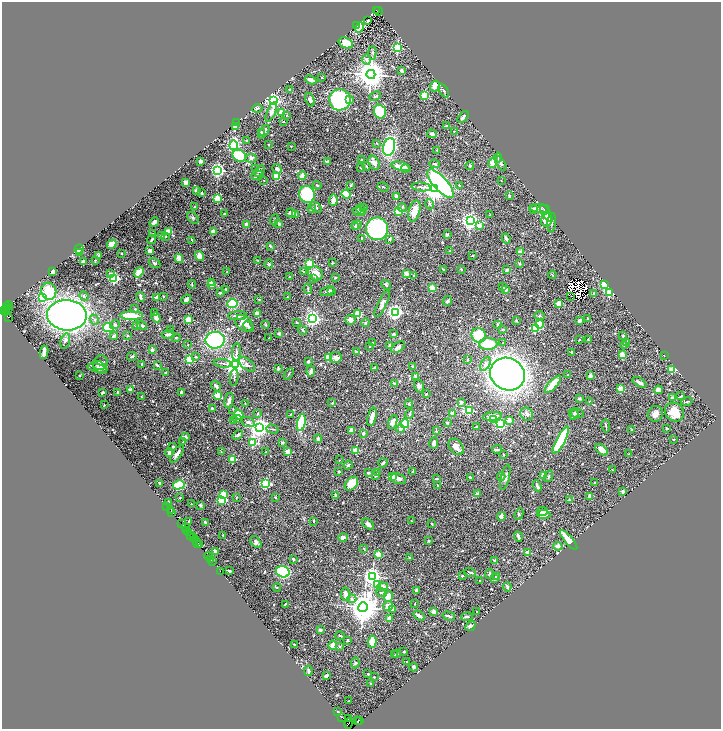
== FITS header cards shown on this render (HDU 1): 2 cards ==
NAXIS1  =                 1438
NAXIS2  =                 1454

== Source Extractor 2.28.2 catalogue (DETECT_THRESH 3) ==
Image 1438 x 1454 px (HDU 1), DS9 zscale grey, zoomed out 1/2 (1 PNG px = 2 x 2 image px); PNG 723 x 731 px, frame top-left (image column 2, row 1454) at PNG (2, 2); each listed source drawn as its Kron ellipse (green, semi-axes under 4 px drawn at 4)
Background 1.43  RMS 0.02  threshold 0.061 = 3 sigma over >= 5 px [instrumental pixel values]
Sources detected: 758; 57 cannot appear on this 1/2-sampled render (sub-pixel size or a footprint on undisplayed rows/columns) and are neither listed nor drawn; of the other 701, the 500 brightest by FLUX_AUTO listed and drawn (201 fainter detections omitted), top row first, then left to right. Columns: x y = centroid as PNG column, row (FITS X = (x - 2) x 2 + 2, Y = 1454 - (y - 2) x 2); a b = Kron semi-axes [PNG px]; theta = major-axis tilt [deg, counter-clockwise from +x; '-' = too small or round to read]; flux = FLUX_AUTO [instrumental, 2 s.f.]
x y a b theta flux
376 10 2 2 - 1500
378 11 4 2 - 1100
368 21 2 2 - 20
357 26 3 2 - 810
360 28 5 3 - 98
346 43 7 5 -24 37
397 48 3 3 - 450
372 53 6 3 89 5.8
367 59 5 4 - 9.6
402 71 3 3 - 9
371 74 4 4 - 8300
322 78 2 2 - 6.1
311 80 6 3 -26 13
435 86 5 5 - 28
289 89 2 2 - 7.8
444 90 7 3 -61 6.2
425 95 3 3 - 220
375 96 6 3 27 5.6
310 100 7 4 -69 14
340 100 10 10 - 630
350 100 2 2 - 22
274 101 4 3 - 860
257 108 5 3 - 8.3
380 111 7 6 - 170
271 112 11 3 66 17
281 113 2 2 - 66
286 115 3 3 - 4.3
463 117 7 3 47 11
237 122 3 3 - 2.9
283 122 2 2 - 3.3
446 126 4 3 - 6
236 127 3 2 - 69
454 131 2 2 - 3.6
261 132 2 2 - 7.1
264 132 7 2 53 17
432 134 5 3 - 6.9
247 140 2 2 - 4.6
377 143 3 2 - 3.1
234 145 4 3 - 890
269 145 2 2 - 3.4
291 146 2 2 - 2.8
389 147 9 5 76 470
437 150 2 2 - 5.2
239 156 7 5 -35 210
251 158 5 4 - 8.9
498 158 5 3 - 4.3
362 159 2 2 - 7.6
201 161 3 2 - 21
328 161 3 2 - 9.1
374 163 7 5 -61 17
493 163 5 4 - 37
501 163 8 4 -59 9.3
435 164 5 3 - 5.5
366 166 4 2 - 3.3
401 166 10 3 -13 61
470 166 4 3 - 5.1
256 168 2 2 - 5.5
361 168 3 2 - 3.8
277 169 5 4 - 14
405 169 4 2 - 14
218 170 3 3 - 1200
259 171 6 4 49 5.9
257 175 6 3 19 12
302 175 4 3 - 22
277 176 4 3 - 93
264 180 2 2 - 4.1
501 181 2 2 - 2.9
185 183 3 3 - 16
440 184 18 7 -48 700
317 185 4 3 - 3.6
351 185 3 2 - 3.9
459 185 4 3 - 3.3
383 187 6 2 -19 4
421 187 10 2 -6 8.4
434 188 4 4 - 5200
196 191 3 2 - 12
202 193 3 2 - 4.5
307 194 8 8 - 240
346 194 5 3 - 150
509 196 4 3 - 5.5
396 197 2 2 - 32
217 198 2 2 - 160
333 200 6 3 85 25
430 204 5 3 - 6
195 207 3 2 - 4.2
316 207 7 3 -36 6.7
402 207 4 3 - 4.3
364 208 3 3 - 2.7
540 208 10 3 -4 8.7
312 209 2 2 - 16
361 209 6 4 -48 5.8
534 210 2 2 - 55
398 211 2 2 - 140
414 211 11 5 74 41
359 212 6 4 -11 11
291 213 5 4 - 11
546 213 9 4 -58 9.8
224 214 2 2 - 6
296 215 2 2 - 7.7
490 215 3 2 - 3.4
193 218 7 4 -43 6.9
274 220 5 3 - 4.6
547 220 6 5 - 63
470 221 4 3 - 1900
154 222 5 2 - 17
552 223 10 2 83 6.4
279 224 3 3 - 7.9
246 225 3 3 - 18
357 225 5 4 - 8.8
479 226 2 2 - 44
356 227 4 3 - 3.8
377 229 11 11 - 610
169 231 3 2 - 68
213 231 2 2 - 52
153 234 2 2 - 6.2
447 235 3 2 - 11
162 236 4 3 - 12
166 237 3 3 - 5.4
362 238 4 2 - 6.6
390 239 3 3 - 5.6
506 239 5 2 - 7.2
152 240 4 2 - 8.8
192 240 3 2 - 4.6
112 244 5 3 - 51
270 246 3 2 - 4.8
79 249 5 3 - 20
150 251 4 3 - 23
450 251 4 2 - 4.4
521 252 3 2 - 38
79 253 2 2 - 37
122 254 2 2 - 5.6
98 255 3 2 - 6.1
473 255 4 2 - 3.1
199 256 5 4 - 41
179 258 4 3 - 43
95 260 2 2 - 3.9
258 260 2 2 - 3
84 261 2 2 - 36
155 263 6 4 -33 6.6
332 263 2 2 - 6
269 264 5 4 - 5.7
309 264 3 3 - 210
519 264 4 3 - 3.2
443 269 3 2 - 5.5
461 269 3 2 - 3.6
507 270 4 2 - 10
53 271 3 3 - 29
139 272 6 4 49 42
227 272 2 2 - 7.2
303 272 2 2 - 7
315 273 8 6 -42 38
407 273 4 3 - 18
111 274 2 2 - 19
552 275 4 2 - 3.1
289 276 2 2 - 5.7
414 276 2 2 - 8.3
114 278 3 3 - 580
313 278 4 3 - 3.7
335 278 3 2 - 3.7
212 282 2 2 - 27
192 284 4 2 - 3.3
212 284 2 2 - 96
386 285 5 3 - 6.3
605 285 3 3 - 410
502 287 4 3 - 7.2
432 288 2 2 - 120
226 289 4 3 - 3.8
308 289 5 3 - 4.4
506 290 2 2 - 22
49 291 8 7 - 110
327 291 7 3 23 7
331 291 4 3 - 3.4
220 293 3 2 - 3.8
594 293 4 3 - 7.5
609 293 3 3 - 160
84 296 5 3 - 5.5
163 296 3 2 - 2.8
571 296 2 1 - 3.4
42 297 3 3 - 280
140 297 5 3 - 6.9
287 297 2 2 - 4.7
157 298 2 2 - 51
186 299 5 3 - 17
259 299 2 2 - 7.9
447 301 5 3 - 6.7
232 303 5 4 - 130
559 303 3 2 - 76
382 304 14 4 63 20
8 305 4 2 - 220
6 307 2 1 - 140
8 308 2 1 - 130
6 309 3 2 - 290
135 309 2 2 - 11
4 310 3 1 - 130
155 312 3 3 - 2.9
395 312 4 3 - 1300
5 313 3 1 - 84
257 314 4 3 - 21
358 314 3 2 - 160
67 315 20 15 -3 1600
131 316 11 4 0 120
237 316 9 4 3 12
539 316 5 3 - 3.5
8 317 3 1 - 240
156 318 6 3 -69 22
313 318 3 3 - 1400
588 319 3 2 - 6.3
95 320 5 3 - 7.1
188 320 3 2 - 160
350 320 5 4 - 19
516 321 3 2 - 3.2
579 321 3 3 - 16
297 322 2 2 - 7.1
244 323 10 7 -38 32
366 323 4 3 - 4.7
540 324 4 3 - 53
115 325 5 4 - 8.4
265 325 4 3 - 3
498 325 3 3 - 4.7
137 326 4 4 - 5.9
142 326 5 3 - 9.7
248 327 6 3 -50 11
108 328 5 4 - 93
535 328 3 3 - 300
503 329 4 3 - 3
171 330 3 2 - 3.5
303 330 4 3 - 5
168 334 6 3 7 12
279 334 4 3 - 5.1
394 334 3 2 - 7.4
479 335 7 7 - 110
114 336 4 3 - 7.7
127 336 3 2 - 5.5
623 336 2 2 - 16
176 338 4 3 - 3.4
269 338 2 2 - 3.7
588 339 3 2 - 3.2
215 340 9 8 - 440
580 340 2 2 - 5.6
65 341 8 4 75 8.2
373 343 4 3 - 5.8
503 343 2 2 - 3.5
627 343 4 3 - 2.8
488 344 9 6 3 130
188 345 2 2 - 5.2
389 345 3 2 - 5.6
624 345 4 3 - 5.7
369 346 2 2 - 3.6
398 347 8 4 33 14
152 350 3 3 - 10
44 352 7 3 81 26
236 352 9 3 87 7.3
356 352 2 2 - 15
571 352 2 2 - 16
622 355 2 2 - 110
664 355 2 2 - 7.6
132 356 5 2 - 4.1
196 357 3 3 - 4.1
328 357 3 3 - 160
336 357 6 5 - 25
189 360 3 3 - 300
468 360 3 2 - 5.7
308 361 3 3 - 7.1
100 363 7 7 - 12
223 363 8 2 -8 6.9
142 364 3 3 - 3.8
235 364 4 4 - 3800
247 364 10 5 -38 15
485 364 7 4 58 18
157 365 4 3 - 4.6
413 366 3 3 - 8.7
100 367 8 5 -44 10
97 368 10 3 -13 11
374 368 4 3 - 8
278 369 3 2 - 8.4
672 369 3 3 - 210
311 371 5 3 - 13
165 372 2 2 - 11
289 374 6 2 58 3.6
508 374 18 16 -29 2800
79 375 2 2 - 5.1
568 375 3 2 - 3.4
415 376 3 3 - 4.3
590 376 2 2 - 46
234 378 8 2 85 5.7
639 382 8 3 -32 16
394 383 4 2 - 5
553 384 11 3 48 110
216 386 6 3 -49 13
419 386 6 5 - 12
621 389 3 2 - 130
130 390 2 2 - 38
658 390 4 3 - 22
103 392 3 2 - 5.9
117 392 2 2 - 3
181 392 3 2 - 4.5
426 394 2 2 - 4
217 395 2 2 - 110
681 396 4 2 - 3.9
141 397 3 2 - 3.3
672 398 3 3 - 7.6
579 399 4 3 - 5.1
229 400 8 4 78 18
589 401 2 2 - 3.1
461 402 2 2 - 35
687 402 6 2 15 3.9
332 403 4 3 - 3.5
245 404 4 2 - 2.9
409 404 4 3 - 4.6
104 405 2 2 - 2.8
212 408 2 2 - 4.1
233 409 2 2 - 3.6
469 410 3 3 - 350
675 412 10 8 -41 79
576 413 8 4 -11 10
258 414 4 2 - 3.3
290 414 4 2 - 3
409 414 5 3 - 4.9
453 414 2 2 - 68
527 414 7 6 - 11
655 414 8 7 - 22
239 415 5 4 - 92
574 415 5 4 - 6.1
492 416 9 3 7 38
372 417 9 3 75 34
237 419 4 4 - 7.4
494 420 4 3 - 6.4
509 420 2 2 - 49
234 421 3 2 - 25
248 422 7 4 -18 12
393 422 7 4 68 25
301 423 8 4 78 190
447 423 3 2 - 6.3
405 424 4 4 - 110
500 424 3 3 - 540
606 426 6 1 -81 5.6
476 427 2 2 - 4.2
259 428 4 4 - 2900
667 428 3 2 - 4.1
272 429 6 2 -15 4.3
401 429 4 3 - 9.7
352 430 4 3 - 36
632 430 2 2 - 3.1
436 431 3 3 - 2.9
363 433 2 2 - 16
238 435 6 3 40 11
185 437 2 2 - 46
318 439 4 4 - 7.5
673 439 2 2 - 11
561 440 15 4 62 410
183 442 3 3 - 4.1
282 442 2 2 - 16
253 443 4 3 - 210
434 443 5 3 - 15
173 447 3 3 - 6.9
456 447 9 6 -50 20
497 449 5 2 - 8.3
356 450 2 2 - 110
602 450 7 4 -39 27
169 452 5 3 - 17
221 452 3 2 - 3.2
266 452 4 2 - 4
288 452 2 2 - 81
177 454 10 3 54 16
629 454 2 2 - 7.8
503 455 2 2 - 5.6
233 459 3 2 - 160
339 460 2 2 - 2.8
383 463 5 3 - 8.4
348 465 5 3 - 6.2
612 470 2 2 - 6
339 472 3 3 - 5
413 472 4 2 - 4.5
368 473 4 2 - 4.8
377 473 4 3 - 5.1
375 475 2 2 - 10
543 475 2 2 - 60
393 476 2 2 - 120
549 476 6 3 72 5
470 477 2 2 - 11
501 477 4 3 - 5.8
505 477 13 4 76 14
398 479 8 5 -18 12
437 479 3 2 - 4.5
595 482 2 2 - 11
160 483 3 2 - 5.4
266 483 3 3 - 520
351 484 8 5 48 71
179 485 6 4 16 170
438 485 3 2 - 2.9
537 486 5 2 - 7.7
623 491 2 2 - 29
224 494 3 3 - 140
477 494 4 2 - 18
335 495 3 2 - 5.9
589 496 3 2 - 12
237 497 3 2 - 2.9
275 497 4 2 - 3.3
180 498 2 2 - 4
222 500 3 3 - 170
569 500 2 2 - 11
168 502 3 2 - 3.7
191 504 3 3 - 3.1
200 505 3 2 - 7.2
167 507 2 1 - 180
171 511 3 2 - 170
542 511 5 3 - 12
172 512 2 1 - 170
519 514 6 3 66 4.5
544 515 6 4 -6 19
501 517 4 3 - 18
313 521 2 2 - 18
411 521 2 2 - 3.3
189 522 3 2 - 7.1
205 522 3 2 - 6.1
182 524 2 1 - 120
368 524 7 4 -38 15
432 524 2 2 - 3.4
185 527 2 1 - 85
187 530 3 1 - 310
188 533 2 2 - 98
223 535 3 2 - 2.9
191 536 4 1 - 460
343 537 4 3 - 15
518 537 5 2 - 13
194 538 3 1 - 410
195 540 2 2 - 280
569 540 12 3 -49 80
429 541 2 2 - 10
197 542 2 2 - 110
256 542 6 4 -52 9.7
198 544 2 1 - 130
199 545 2 1 - 120
558 546 4 4 - 11
364 548 4 3 - 3.4
215 551 4 2 - 8
528 552 2 2 - 65
378 555 2 2 - 130
208 556 4 1 - 170
410 558 2 2 - 4.8
293 559 2 2 - 24
211 560 2 1 - 87
494 560 2 2 - 14
213 561 2 1 - 180
220 571 2 1 - 76
229 571 3 2 - 3.2
283 572 7 5 -17 620
470 572 6 2 -17 7
489 574 5 3 - 4.4
372 576 4 3 - 2000
462 576 3 3 - 3.5
497 577 2 2 - 16
494 579 3 2 - 3.6
479 580 2 2 - 3.3
378 584 3 3 - 31
382 587 5 3 - 17
507 587 4 2 - 8.2
277 588 4 3 - 4.2
416 590 4 2 - 7.3
382 593 5 3 - 5.2
345 594 7 3 -82 24
388 596 5 4 - 43
352 599 4 4 - 7.2
285 604 3 2 - 3.2
415 604 2 2 - 5.5
388 606 5 4 - 34
363 607 5 4 - 7500
393 609 2 2 - 19
433 611 4 3 - 17
477 611 2 2 - 7.5
419 616 6 2 -34 20
449 616 6 2 -16 10
467 617 6 3 3 5.2
389 618 4 3 - 13
470 626 5 4 - 9.6
320 630 2 2 - 17
340 636 5 2 - 3.5
347 640 3 2 - 4
372 642 6 3 88 100
294 645 3 2 - 6
333 645 4 4 - 24
340 647 3 3 - 3.6
404 652 2 2 - 11
396 654 3 3 - 2.9
394 655 4 2 - 2.8
407 662 2 2 - 4.5
355 663 5 4 - 7.2
413 667 4 3 - 10
308 671 5 2 - 7.2
368 674 4 3 - 3.2
326 676 4 3 - 12
374 677 2 2 - 4
371 684 2 2 - 2.8
348 701 2 2 - 4.1
338 712 3 2 - 3.3
341 717 4 1 - 260
348 719 2 1 - 85
359 720 3 1 - 140
357 721 2 1 - 85
349 723 5 3 - 210
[201 fainter detections neither listed nor drawn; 57 sub-pixel or undisplayed-footprint detections neither listed nor drawn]